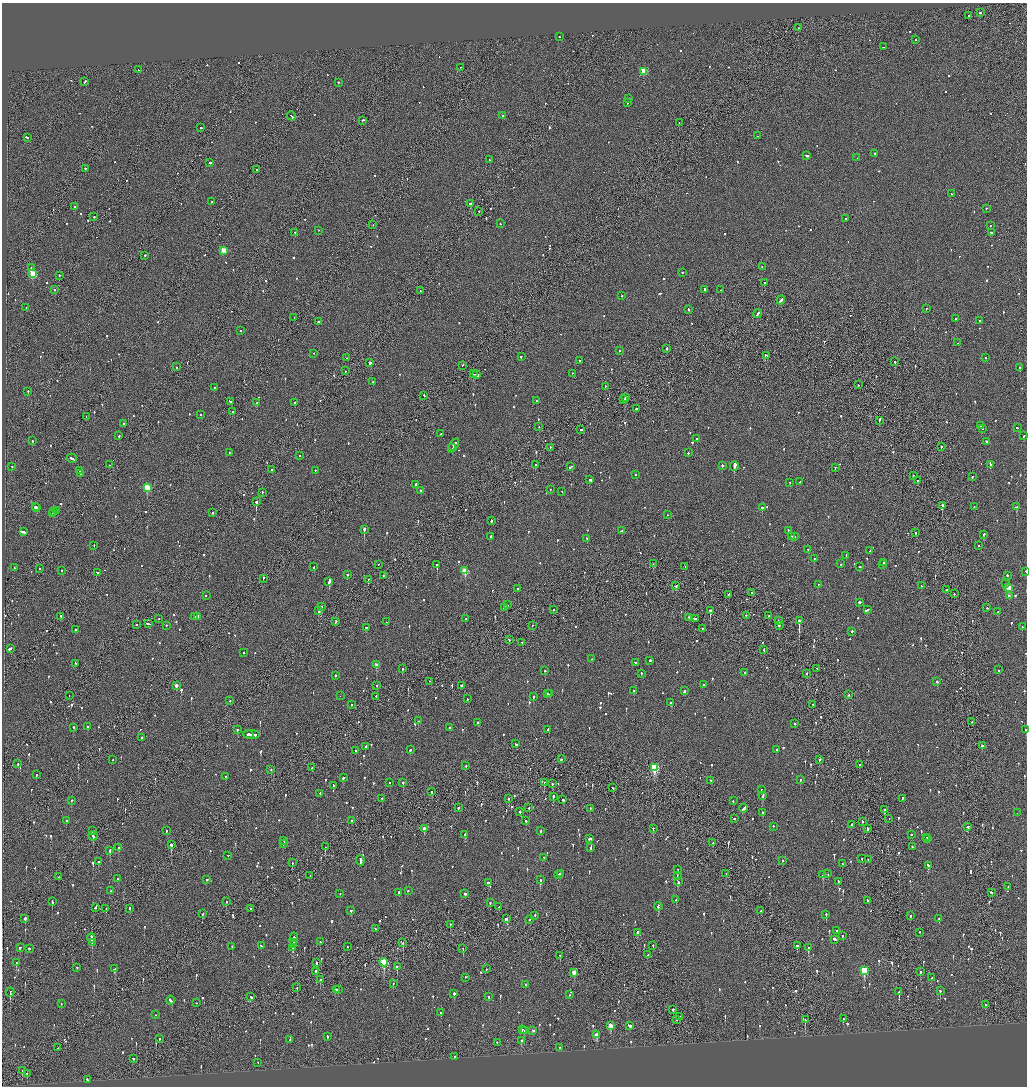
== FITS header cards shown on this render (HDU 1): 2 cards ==
NAXIS1  =                 2050
NAXIS2  =                 2168

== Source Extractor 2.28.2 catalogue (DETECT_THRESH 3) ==
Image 2050 x 2168 px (HDU 1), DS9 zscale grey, zoomed out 1/2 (1 PNG px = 2 x 2 image px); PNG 1029 x 1088 px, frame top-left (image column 2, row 2168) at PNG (2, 3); each listed source drawn as its Kron ellipse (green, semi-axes under 4 px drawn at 4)
Background -0.149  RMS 0.1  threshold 0.306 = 3 sigma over >= 5 px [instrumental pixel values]
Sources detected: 1178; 49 cannot appear on this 1/2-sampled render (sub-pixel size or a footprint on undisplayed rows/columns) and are neither listed nor drawn; of the other 1129, the 500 brightest by FLUX_AUTO listed and drawn (629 fainter detections omitted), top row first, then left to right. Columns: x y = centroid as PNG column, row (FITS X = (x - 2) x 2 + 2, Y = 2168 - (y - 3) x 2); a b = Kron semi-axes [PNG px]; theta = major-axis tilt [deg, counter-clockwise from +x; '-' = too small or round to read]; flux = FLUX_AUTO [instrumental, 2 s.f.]
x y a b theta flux
980 13 2 2 - 290
969 16 2 2 - 300
798 28 2 1 - 190
559 37 2 2 - 78
915 40 2 2 - 81
883 47 2 2 - 170
460 68 2 1 - 310
138 70 3 1 - 360
644 72 3 3 - 630
85 82 2 1 - 470
338 83 2 2 - 160
629 99 2 2 - 110
627 103 2 2 - 110
291 116 4 2 - 290
502 116 2 2 - 430
363 121 2 2 - 470
679 123 2 1 - 130
201 128 2 2 - 240
757 136 2 2 - 81
27 138 2 2 - 85
875 154 3 2 - 210
807 156 3 2 - 280
857 158 2 2 - 92
489 160 2 2 - 78
210 163 2 2 - 260
85 169 2 2 - 210
257 170 2 1 - 81
951 194 2 2 - 78
211 202 2 2 - 220
470 204 2 2 - 270
75 207 2 2 - 110
986 209 2 2 - 91
479 212 2 1 - 190
94 217 2 2 - 150
846 219 2 2 - 95
500 224 2 2 - 110
373 225 2 1 - 150
990 226 2 2 - 95
318 231 2 2 - 96
295 233 2 2 - 120
992 233 3 2 - 270
223 251 3 3 - 420
145 256 2 2 - 99
762 267 2 2 - 81
31 268 3 2 - 110
682 273 2 2 - 340
33 274 3 3 - 830
59 276 2 1 - 200
765 283 2 2 - 390
54 290 2 2 - 94
705 290 3 2 - 430
721 290 2 1 - 130
420 291 2 1 - 96
622 296 2 2 - 120
781 300 4 2 - 360
26 308 2 1 - 87
926 309 2 2 - 160
689 310 2 2 - 170
757 314 4 2 - 270
294 318 2 1 - 90
956 319 3 2 - 140
980 321 2 2 - 85
319 322 3 2 - 150
240 331 2 2 - 170
958 343 2 2 - 100
666 349 2 2 - 170
619 351 2 2 - 100
314 354 2 1 - 80
767 356 2 2 - 120
521 357 2 2 - 160
347 358 2 1 - 350
986 358 2 2 - 88
579 361 2 2 - 84
895 362 2 2 - 150
370 363 2 2 - 2000
462 366 2 1 - 170
177 367 2 2 - 120
1020 368 2 2 - 220
345 371 2 1 - 120
473 374 3 2 - 370
572 374 2 1 - 95
477 375 4 2 - 260
373 382 2 2 - 130
858 385 2 1 - 85
605 387 2 1 - 110
214 388 2 2 - 340
28 392 2 2 - 120
424 396 2 2 - 82
625 398 3 2 - 420
624 400 2 2 - 260
536 401 2 2 - 76
230 402 3 2 - 230
257 403 2 2 - 450
294 403 2 2 - 110
636 409 2 2 - 170
232 412 2 1 - 180
200 415 2 2 - 86
86 417 2 1 - 93
879 421 3 1 - 1100
123 424 2 2 - 100
981 426 2 2 - 270
539 427 2 2 - 87
1017 428 2 2 - 110
982 429 2 2 - 190
581 430 3 2 - 110
441 434 2 2 - 100
119 436 2 2 - 270
1024 436 3 2 - 140
697 439 2 2 - 180
32 441 2 1 - 260
987 442 3 2 - 150
454 446 8 2 58 580
941 447 2 2 - 150
452 448 4 2 - 320
550 448 2 2 - 120
229 453 2 2 - 310
688 453 2 2 - 130
300 456 2 2 - 97
72 459 5 2 - 330
109 465 2 2 - 150
535 465 2 2 - 100
991 465 2 2 - 420
722 466 2 2 - 150
12 467 2 2 - 120
571 467 4 2 - 180
734 467 5 2 - 3400
835 468 2 2 - 81
272 470 2 2 - 96
79 471 3 2 - 200
315 471 2 2 - 220
80 474 3 2 - 190
635 475 2 2 - 99
913 476 2 2 - 130
972 477 2 2 - 93
590 480 3 2 - 190
918 481 2 2 - 260
800 482 2 2 - 120
790 483 2 2 - 110
416 485 2 2 - 200
147 488 3 3 - 910
550 490 2 2 - 89
421 491 2 2 - 270
562 492 2 1 - 77
262 493 2 2 - 180
256 502 2 2 - 1700
942 506 2 2 - 920
35 507 2 2 - 340
974 507 2 2 - 83
1016 507 3 2 - 300
37 508 2 1 - 87
762 508 2 2 - 390
56 511 3 2 - 190
53 512 3 1 - 170
213 513 2 2 - 320
52 514 3 2 - 180
667 515 2 2 - 80
491 521 3 2 - 150
364 530 3 2 - 1700
622 531 4 2 - 430
788 531 2 2 - 140
23 532 4 2 - 1300
915 533 2 2 - 170
984 535 3 2 - 150
491 537 2 2 - 380
792 537 2 1 - 120
794 537 2 2 - 170
587 539 2 2 - 110
94 546 2 2 - 80
978 546 2 2 - 79
808 550 2 2 - 99
870 551 2 2 - 98
846 556 2 2 - 140
814 559 2 2 - 110
883 563 2 2 - 110
653 564 2 2 - 140
841 564 2 2 - 79
378 565 2 2 - 86
437 565 2 2 - 760
882 565 2 2 - 99
314 567 3 2 - 170
685 567 2 2 - 97
859 567 2 1 - 160
14 568 2 1 - 340
40 569 2 2 - 160
62 571 2 2 - 90
465 571 3 3 - 570
1026 572 2 1 - 82
97 573 3 2 - 180
347 575 2 2 - 140
383 576 2 2 - 130
1007 576 2 2 - 150
263 579 2 1 - 130
368 580 2 2 - 100
329 582 3 2 - 440
1006 584 2 2 - 92
818 585 2 2 - 100
676 586 2 2 - 180
921 586 2 2 - 130
1009 588 3 3 - 550
517 589 2 2 - 76
947 590 2 1 - 190
752 593 2 2 - 130
954 594 2 2 - 110
729 595 2 1 - 120
206 596 2 2 - 82
1009 596 2 2 - 250
859 603 3 2 - 340
507 605 2 1 - 120
321 607 4 2 - 570
504 608 3 2 - 190
987 608 2 2 - 100
553 610 2 1 - 99
867 610 2 2 - 150
319 611 3 2 - 170
710 611 2 2 - 1500
998 612 2 2 - 96
746 616 2 2 - 79
769 616 2 1 - 120
61 617 2 1 - 760
195 617 2 2 - 79
198 617 2 2 - 200
689 618 2 2 - 130
159 619 2 1 - 77
465 619 2 2 - 93
696 619 3 2 - 440
779 621 3 2 - 190
799 621 3 1 - 2100
335 622 2 1 - 310
386 622 2 2 - 120
149 624 4 2 - 500
137 625 2 1 - 170
166 626 2 2 - 130
532 626 2 2 - 91
779 626 2 2 - 120
1022 627 2 2 - 93
366 628 2 2 - 150
702 629 2 2 - 120
76 630 2 2 - 130
852 632 2 2 - 620
509 640 2 2 - 210
522 643 2 2 - 84
10 649 3 2 - 510
764 650 3 1 - 120
243 653 2 2 - 210
592 659 2 2 - 110
650 661 2 2 - 370
635 663 2 2 - 150
76 664 2 2 - 87
377 665 3 3 - 210
402 669 2 2 - 140
817 669 2 2 - 100
999 670 2 2 - 190
545 671 2 2 - 90
745 673 2 2 - 140
641 674 2 2 - 140
807 674 2 2 - 89
335 676 2 2 - 93
429 682 2 1 - 380
937 682 2 2 - 120
703 685 2 2 - 170
176 686 3 2 - 120
376 686 2 2 - 96
461 686 3 2 - 460
634 691 2 2 - 100
684 691 3 2 - 270
547 694 2 2 - 110
550 694 2 2 - 80
849 695 2 2 - 81
69 696 2 1 - 85
340 696 2 2 - 98
376 697 2 1 - 150
533 697 2 2 - 110
467 699 2 2 - 81
230 701 2 2 - 83
671 703 3 2 - 260
352 705 2 2 - 130
813 705 2 2 - 150
418 721 2 2 - 150
972 722 2 2 - 120
477 723 2 2 - 140
794 724 2 2 - 99
87 727 2 2 - 78
74 728 2 2 - 110
449 728 2 2 - 87
237 730 2 2 - 460
548 730 2 2 - 1100
1026 730 2 2 - 330
248 735 5 2 - 510
251 735 8 2 -2 590
141 738 2 2 - 240
516 744 3 2 - 170
982 746 3 2 - 87
366 747 3 2 - 170
410 750 3 2 - 100
777 750 2 2 - 100
355 751 2 2 - 93
561 759 2 1 - 500
113 760 2 2 - 85
820 760 2 2 - 120
18 764 2 2 - 100
860 765 2 2 - 190
466 766 2 2 - 240
312 768 2 2 - 81
654 768 4 3 - 1700
271 770 2 2 - 110
36 775 2 2 - 210
226 777 2 2 - 320
343 778 3 2 - 210
801 780 2 2 - 100
711 781 2 2 - 82
389 783 2 2 - 78
403 783 2 2 - 350
544 783 2 2 - 99
552 784 2 2 - 170
333 786 3 2 - 160
613 788 2 2 - 86
761 790 2 2 - 360
432 792 2 2 - 160
320 794 2 2 - 110
763 796 4 2 - 260
553 797 3 2 - 170
382 799 2 1 - 170
509 799 2 2 - 89
902 799 3 2 - 440
563 800 2 2 - 85
72 801 2 2 - 150
733 801 2 2 - 100
458 808 2 2 - 230
529 808 2 2 - 82
590 809 3 2 - 120
743 809 4 2 - 240
884 810 3 2 - 190
520 812 3 2 - 160
763 813 2 2 - 150
1017 813 2 1 - 180
734 819 2 2 - 170
889 819 2 1 - 480
66 821 2 2 - 130
352 821 2 2 - 120
526 821 2 2 - 160
862 822 2 2 - 78
851 825 2 2 - 170
773 827 2 2 - 88
968 827 3 2 - 110
424 829 3 2 - 190
653 829 2 2 - 120
868 829 3 2 - 380
93 831 2 2 - 180
166 831 2 2 - 94
541 831 3 2 - 100
465 835 4 2 - 210
911 835 2 2 - 110
93 836 4 2 - 300
927 838 2 2 - 140
590 839 4 2 - 170
928 839 2 2 - 190
284 841 2 2 - 160
713 843 2 2 - 140
283 844 2 2 - 150
171 845 3 2 - 880
325 847 2 1 - 130
912 847 2 2 - 95
118 848 2 2 - 210
591 848 4 2 - 220
110 851 2 2 - 320
228 856 2 2 - 87
544 858 2 2 - 91
862 859 2 1 - 100
868 860 2 2 - 160
360 861 5 2 - 270
782 861 2 2 - 110
98 862 2 2 - 130
292 863 2 2 - 110
842 864 2 2 - 160
928 866 3 2 - 390
677 870 2 2 - 110
558 874 2 1 - 180
560 874 2 2 - 370
726 874 2 2 - 83
828 874 2 2 - 96
823 875 3 2 - 230
310 876 2 1 - 88
677 876 3 2 - 270
59 877 2 2 - 85
118 879 2 2 - 93
207 880 2 2 - 150
540 880 3 2 - 250
678 882 3 2 - 110
838 882 2 2 - 84
488 883 3 2 - 730
1008 887 2 2 - 82
111 891 2 1 - 78
408 891 2 2 - 93
398 893 2 2 - 220
991 893 2 2 - 190
340 894 2 2 - 340
465 894 2 2 - 110
676 900 2 2 - 140
867 901 3 2 - 210
52 902 3 2 - 590
226 902 2 1 - 95
490 903 2 2 - 120
499 907 2 2 - 77
658 907 4 2 - 220
95 908 2 2 - 160
106 909 2 2 - 130
129 909 2 2 - 340
250 909 2 2 - 240
351 911 2 2 - 280
761 911 2 2 - 140
202 914 2 2 - 95
826 915 2 2 - 130
535 916 2 2 - 180
910 916 2 2 - 200
25 919 2 2 - 320
506 919 3 2 - 260
939 919 2 2 - 87
530 920 3 2 - 140
450 925 2 1 - 130
375 929 2 2 - 94
837 931 2 2 - 160
637 933 3 3 - 150
919 933 2 2 - 110
843 936 2 2 - 89
91 938 4 2 - 380
294 939 6 2 85 400
835 940 4 2 - 890
320 942 2 2 - 120
92 943 3 2 - 270
293 943 2 1 - 98
403 943 3 2 - 91
293 945 3 2 - 190
261 946 2 2 - 92
653 946 2 2 - 150
797 946 2 2 - 150
232 947 2 2 - 89
347 947 2 2 - 91
20 948 2 2 - 440
293 948 4 2 - 300
808 948 3 2 - 270
29 949 2 2 - 160
463 949 2 2 - 220
648 955 2 2 - 90
560 956 2 1 - 150
16 963 3 2 - 150
316 963 3 2 - 250
384 963 4 3 - 1200
397 967 3 2 - 330
77 968 2 2 - 90
114 969 3 2 - 190
486 969 2 2 - 120
864 971 4 3 - 1100
316 972 3 2 - 170
920 972 3 2 - 180
574 973 3 3 - 300
465 978 2 2 - 120
932 978 3 2 - 150
320 980 2 2 - 480
393 984 2 2 - 100
525 985 2 2 - 84
297 988 2 1 - 83
336 990 3 2 - 650
338 990 2 1 - 360
940 991 2 2 - 440
899 992 2 1 - 740
10 993 5 1 - 400
454 994 2 2 - 850
570 995 2 2 - 99
251 997 3 2 - 190
489 997 2 2 - 99
171 1001 4 2 - 270
196 1003 2 2 - 98
61 1004 2 1 - 81
986 1005 2 2 - 210
673 1010 2 2 - 320
441 1013 2 2 - 270
155 1015 2 2 - 83
679 1017 2 2 - 160
843 1019 2 2 - 83
677 1020 2 1 - 130
805 1020 2 1 - 270
611 1026 4 3 - 380
630 1026 3 2 - 440
522 1030 2 2 - 210
524 1031 2 2 - 240
533 1031 3 2 - 120
596 1035 4 3 - 290
327 1037 2 2 - 210
159 1039 2 2 - 210
290 1040 2 2 - 80
521 1041 3 2 - 270
497 1043 2 2 - 89
58 1048 2 1 - 100
559 1048 2 2 - 150
455 1057 2 1 - 150
133 1059 3 2 - 100
258 1063 2 1 - 150
22 1071 2 2 - 210
27 1074 2 2 - 79
87 1080 2 2 - 160
At the frame edge (FLAGS 8, measured only in part): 2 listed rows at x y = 1026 572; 1026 730
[629 fainter detections neither listed nor drawn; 49 sub-pixel or undisplayed-footprint detections neither listed nor drawn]